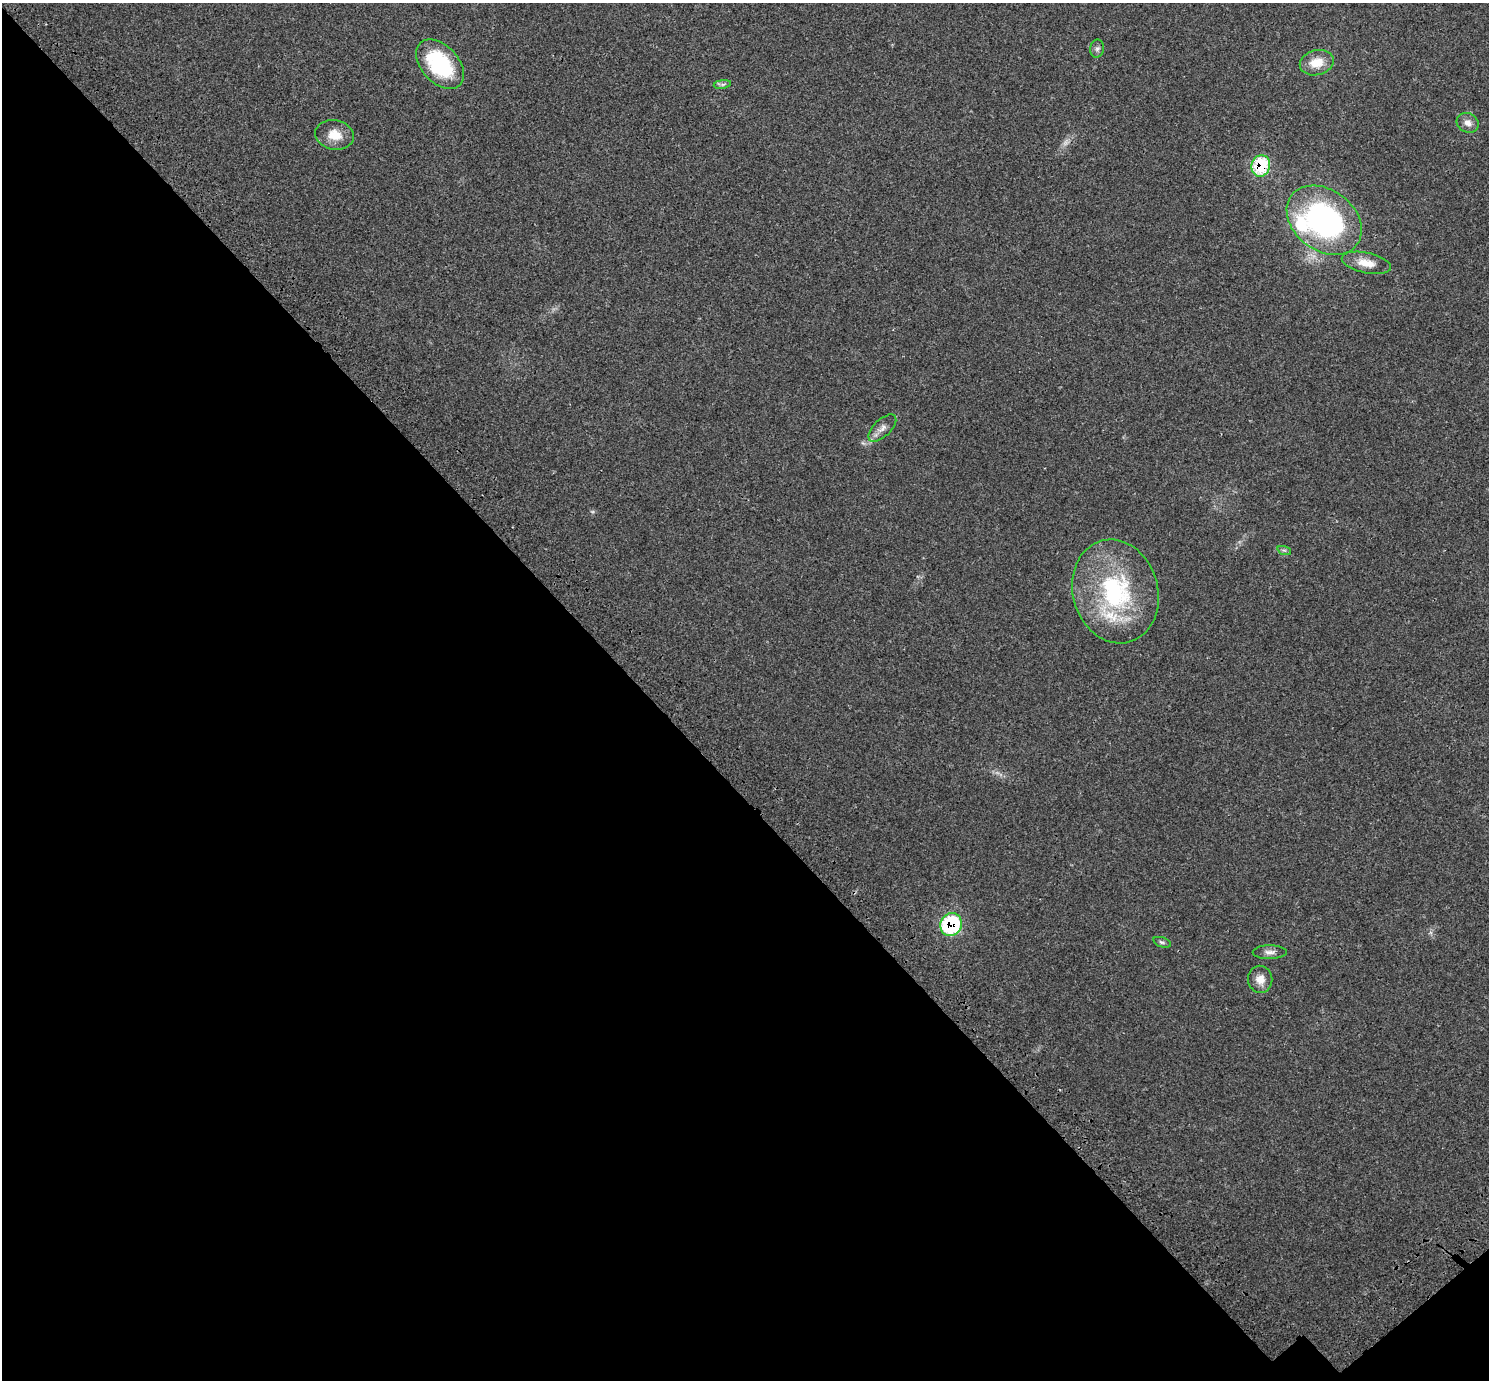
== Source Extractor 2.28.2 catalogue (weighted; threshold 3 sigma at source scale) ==
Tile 14 of 4 x 4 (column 2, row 4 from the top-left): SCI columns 1619-3105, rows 308-1685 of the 6217 x 6189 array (HDU 1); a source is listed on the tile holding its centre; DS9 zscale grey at full resolution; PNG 1491 x 1382 px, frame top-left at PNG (2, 3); each listed source drawn as its Kron ellipse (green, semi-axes under 4 px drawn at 4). Shown black and unused: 44% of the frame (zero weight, under 3 of 4 exposures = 9% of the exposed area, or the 3 px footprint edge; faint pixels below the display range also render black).
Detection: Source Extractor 2.28.2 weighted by HDU 2 'WHT'; one run over the whole footprint, this tile lists its part. Background 0.0414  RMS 0.0038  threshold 0.017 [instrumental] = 3 sigma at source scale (4.5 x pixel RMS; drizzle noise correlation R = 1.50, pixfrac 1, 0.0396/0.0396 arcsec/px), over >= 5 px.
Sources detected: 18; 1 too faint to see at this stretch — neither listed nor drawn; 1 inside a brighter listed object's ellipse — not listed separately; the other 16 listed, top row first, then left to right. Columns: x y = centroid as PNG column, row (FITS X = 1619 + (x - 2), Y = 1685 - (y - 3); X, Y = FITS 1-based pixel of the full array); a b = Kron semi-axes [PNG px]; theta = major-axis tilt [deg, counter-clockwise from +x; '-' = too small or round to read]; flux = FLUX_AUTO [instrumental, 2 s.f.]
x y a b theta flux
1097 49 9 7 81 1.2
1317 63 17 12 14 6.7
440 64 29 18 -48 30
722 84 8 4 9 0.83
1468 123 11 9 -26 2.5
335 135 19 14 -10 5.9
1261 166 11 9 74 24
1324 220 41 30 -37 91
1366 263 25 10 -12 5.7
882 428 17 8 44 2.6
1284 550 7 4 -18 0.64
1115 591 52 42 -74 52
951 925 11 10 - 32
1162 942 9 4 -18 0.79
1270 952 17 7 0 2
1260 979 13 12 - 3.7
Overlapping masked pixels (flux is a lower limit): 2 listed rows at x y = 1261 166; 951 925